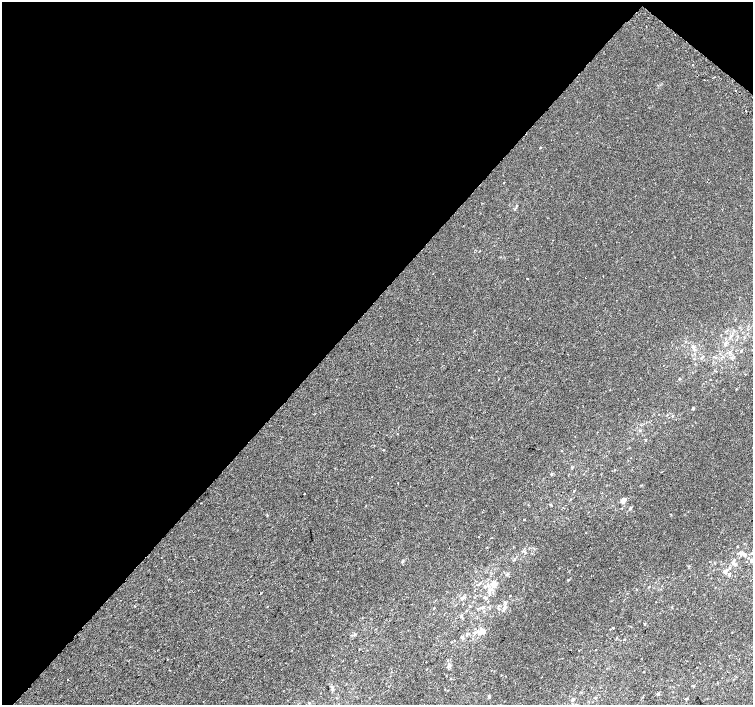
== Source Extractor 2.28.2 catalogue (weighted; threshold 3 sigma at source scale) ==
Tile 2 of 4 x 4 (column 2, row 1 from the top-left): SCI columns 1536-3036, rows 4485-5890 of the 6068 x 6094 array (HDU 1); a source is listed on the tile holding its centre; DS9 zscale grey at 2 x 2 block average (1 PNG px = mean of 2 x 2 image px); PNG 755 x 707 px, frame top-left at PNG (2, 2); no overlay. Shown black and unused: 45% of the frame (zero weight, under 2 of 3 exposures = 2% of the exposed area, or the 3 px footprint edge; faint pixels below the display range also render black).
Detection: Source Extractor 2.28.2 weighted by HDU 2 'WHT'; one run over the whole footprint, this tile lists its part. Background -5.48e-05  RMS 0.0027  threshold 0.0121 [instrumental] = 3 sigma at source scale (4.5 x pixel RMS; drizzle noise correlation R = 1.50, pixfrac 1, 0.0396/0.0396 arcsec/px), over >= 5 px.
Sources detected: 69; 1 cosmic-ray / hot-pixel residue — not listed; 3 inside a brighter listed object's ellipse — not listed separately; the other 65 listed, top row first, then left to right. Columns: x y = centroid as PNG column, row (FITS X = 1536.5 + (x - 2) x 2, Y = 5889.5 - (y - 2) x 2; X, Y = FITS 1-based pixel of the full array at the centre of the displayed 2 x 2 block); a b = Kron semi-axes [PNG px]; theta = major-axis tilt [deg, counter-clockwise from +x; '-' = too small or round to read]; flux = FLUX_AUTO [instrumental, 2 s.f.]
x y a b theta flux
692 65 2 2 - 1.1
704 80 2 2 - 5.8
735 91 2 2 - 1.3
540 148 2 2 - 0.33
479 251 2 2 - 0.31
585 277 2 2 - 0.34
527 279 2 2 - 0.52
725 344 6 3 -58 1.1
693 347 6 4 -56 1.4
741 351 3 2 - 0.46
694 359 3 2 - 0.32
479 370 2 2 - 0.4
745 374 2 2 - 0.22
679 379 3 3 - 0.49
540 403 2 2 - 0.23
693 408 3 3 - 0.63
673 416 3 3 - 0.57
645 440 3 2 - 0.35
335 468 2 2 - 0.34
551 474 3 3 - 0.51
398 483 2 2 - 0.36
304 493 2 2 - 1.2
623 500 4 3 - 3.8
550 504 3 3 - 0.49
630 508 4 3 - 0.85
524 519 2 2 - 0.36
737 547 2 2 - 0.29
745 555 9 4 -41 2.3
514 559 4 3 - 0.63
402 562 4 3 - 0.61
735 564 4 3 - 0.87
724 571 4 4 - 1.4
508 574 5 2 - 0.55
729 574 3 3 - 0.96
568 580 3 3 - 0.4
494 583 9 5 -76 2.7
485 587 4 3 - 0.69
261 593 2 2 - 1.1
486 597 4 3 - 0.81
463 598 7 3 49 1.4
505 603 4 3 - 0.83
135 606 2 2 - 0.52
672 607 3 2 - 0.29
434 608 3 2 - 0.28
504 609 6 3 77 1.2
461 616 3 3 - 0.58
645 624 2 2 - 0.55
613 628 2 2 - 2.8
475 632 4 3 - 0.83
480 632 12 4 66 2.5
467 634 3 3 - 0.5
354 635 4 3 - 0.69
462 638 6 2 -60 0.74
617 638 2 2 - 0.31
624 639 3 2 - 0.3
596 649 2 2 - 0.63
167 659 2 2 - 0.28
449 666 6 4 62 1.4
169 670 2 2 - 0.35
68 680 2 2 - 1.4
693 686 3 3 - 0.58
658 694 3 3 - 0.9
489 696 4 3 - 0.71
686 698 5 2 - 0.57
573 699 4 3 - 0.92
Diffuse or blended objects may show on this block-average render without a row.